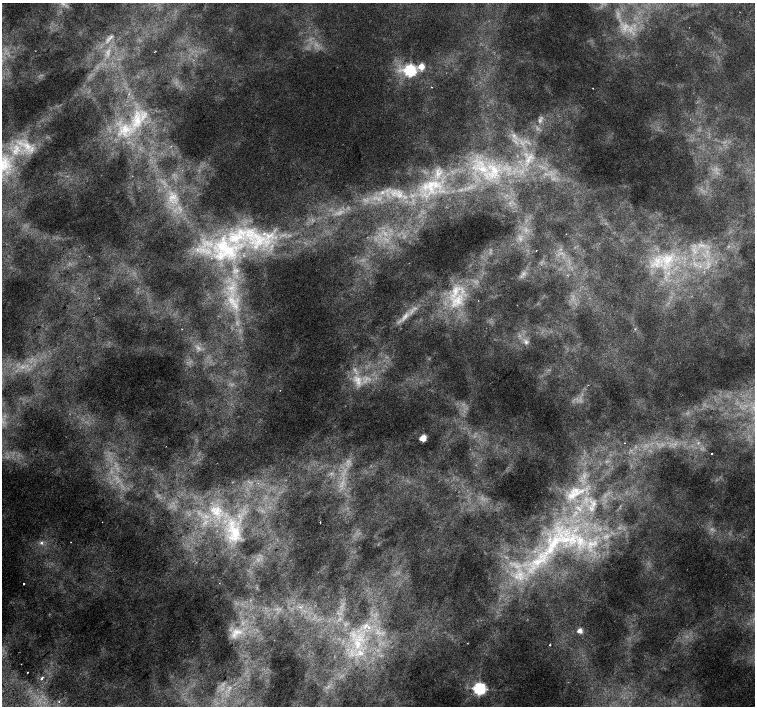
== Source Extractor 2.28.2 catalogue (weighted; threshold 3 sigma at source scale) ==
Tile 7 of 4 x 4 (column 3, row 2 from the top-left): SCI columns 3056-4560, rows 3014-4420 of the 6117 x 6089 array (HDU 1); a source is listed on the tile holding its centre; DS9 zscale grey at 2 x 2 block average (1 PNG px = mean of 2 x 2 image px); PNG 757 x 708 px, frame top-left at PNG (2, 3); no overlay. Shown black and unused: <1% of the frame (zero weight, under 2 of 3 exposures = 3% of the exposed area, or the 3 px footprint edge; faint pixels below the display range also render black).
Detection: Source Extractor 2.28.2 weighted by HDU 2 'WHT'; one run over the whole footprint, this tile lists its part. Background 0.00604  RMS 0.0037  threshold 0.0168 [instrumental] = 3 sigma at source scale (4.5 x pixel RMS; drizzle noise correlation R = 1.50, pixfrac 1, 0.0396/0.0396 arcsec/px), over >= 5 px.
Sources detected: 88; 26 too faint to see at this stretch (2 x 2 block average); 1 cosmic-ray / hot-pixel residue — not listed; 17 inside a brighter listed object's ellipse — not listed separately; the other 44 listed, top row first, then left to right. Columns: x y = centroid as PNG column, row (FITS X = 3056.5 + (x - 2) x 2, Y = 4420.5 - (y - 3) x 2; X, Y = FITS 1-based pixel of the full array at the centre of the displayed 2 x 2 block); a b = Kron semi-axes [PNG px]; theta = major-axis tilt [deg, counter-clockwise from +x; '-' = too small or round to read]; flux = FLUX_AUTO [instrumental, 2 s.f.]
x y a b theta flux
110 37 10 5 45 4.2
421 67 3 3 - 40
410 70 4 4 - 250
431 87 2 2 - 0.59
593 88 2 2 - 0.45
137 120 29 12 84 30
514 135 4 2 - 1.1
26 145 28 11 -28 24
528 160 9 5 73 6.3
493 171 25 19 -86 42
435 184 20 13 -21 28
394 193 17 13 3 20
172 197 18 11 35 18
258 239 38 27 -21 83
226 248 45 28 -34 100
536 250 2 2 - 0.27
667 259 19 16 41 33
457 301 29 19 46 49
233 302 19 10 -47 20
635 329 3 2 - 0.75
526 342 8 6 -65 4.3
423 438 3 3 - 44
624 443 2 2 - 0.64
712 453 2 2 - 1.1
258 483 2 2 - 0.69
572 495 15 10 41 13
593 504 9 5 71 4.5
216 512 15 9 53 14
320 522 2 2 - 0.57
235 533 32 13 -69 26
580 541 17 11 87 23
71 542 2 2 - 0.43
41 543 6 6 - 3.5
540 559 62 16 44 100
24 584 2 2 - 0.86
365 626 11 5 57 7.5
580 631 3 3 - 20
237 632 17 9 -4 14
467 643 2 2 - 0.27
357 644 15 10 -81 23
550 645 2 2 - 0.93
42 678 4 2 - 2.2
479 688 4 4 - 320
59 701 2 2 - 0.91
Diffuse or blended objects may show on this block-average render without a row.